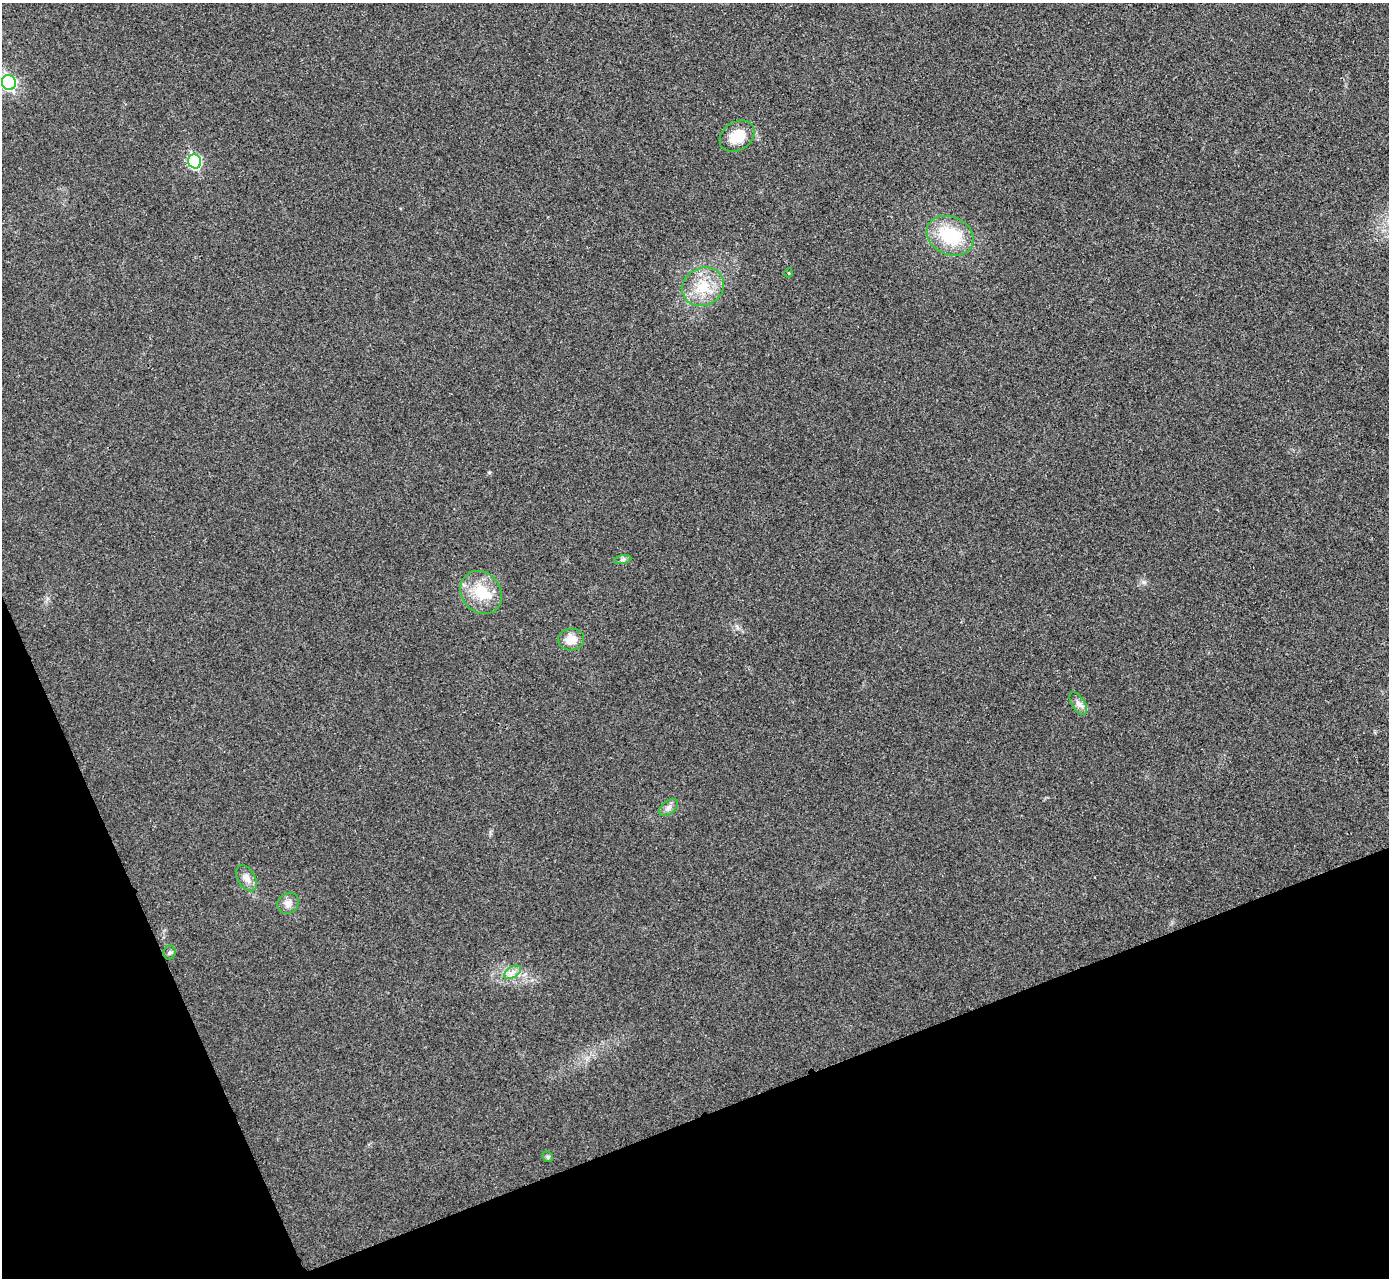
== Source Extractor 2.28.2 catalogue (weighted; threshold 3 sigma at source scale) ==
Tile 14 of 4 x 4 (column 2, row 4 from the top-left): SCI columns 1393-2779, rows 158-1433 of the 5559 x 5548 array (HDU 1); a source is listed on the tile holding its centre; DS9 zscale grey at full resolution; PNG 1391 x 1280 px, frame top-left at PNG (2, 3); each listed source drawn as its Kron ellipse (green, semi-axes under 4 px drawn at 4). Shown black and unused: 19% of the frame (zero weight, under 3 of 4 exposures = <1% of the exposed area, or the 3 px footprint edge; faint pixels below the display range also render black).
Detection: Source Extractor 2.28.2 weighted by HDU 2 'WHT'; one run over the whole footprint, this tile lists its part. Background 0.0488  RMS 0.0067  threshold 0.0301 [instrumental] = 3 sigma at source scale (4.5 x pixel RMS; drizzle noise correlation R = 1.50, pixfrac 1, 0.05/0.05 arcsec/px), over >= 5 px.
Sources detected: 16; all 16 listed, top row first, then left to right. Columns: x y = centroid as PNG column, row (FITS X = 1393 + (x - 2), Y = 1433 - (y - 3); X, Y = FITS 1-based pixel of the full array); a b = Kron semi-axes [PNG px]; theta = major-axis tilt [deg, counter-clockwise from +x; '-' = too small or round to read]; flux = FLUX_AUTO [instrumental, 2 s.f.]
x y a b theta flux
9 82 8 7 - 100
737 136 19 14 34 14
195 162 7 6 - 65
950 236 24 18 -24 33
789 273 4 3 - 0.5
703 287 21 18 28 20
623 560 9 4 9 1.5
481 592 23 19 -50 20
571 639 13 11 3 8.2
1078 704 13 6 -57 3.1
669 807 11 6 37 2.6
246 878 14 8 -60 4.9
288 903 11 10 - 4.1
170 953 7 6 - 1.4
513 972 9 5 31 3
548 1157 5 5 - 1.4
Isophote crosses this tile's border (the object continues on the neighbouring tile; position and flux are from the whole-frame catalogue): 1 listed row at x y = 9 82
Unlisted compact peaks at least as high as the median listed source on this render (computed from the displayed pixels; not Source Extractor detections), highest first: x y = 1144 582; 489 472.